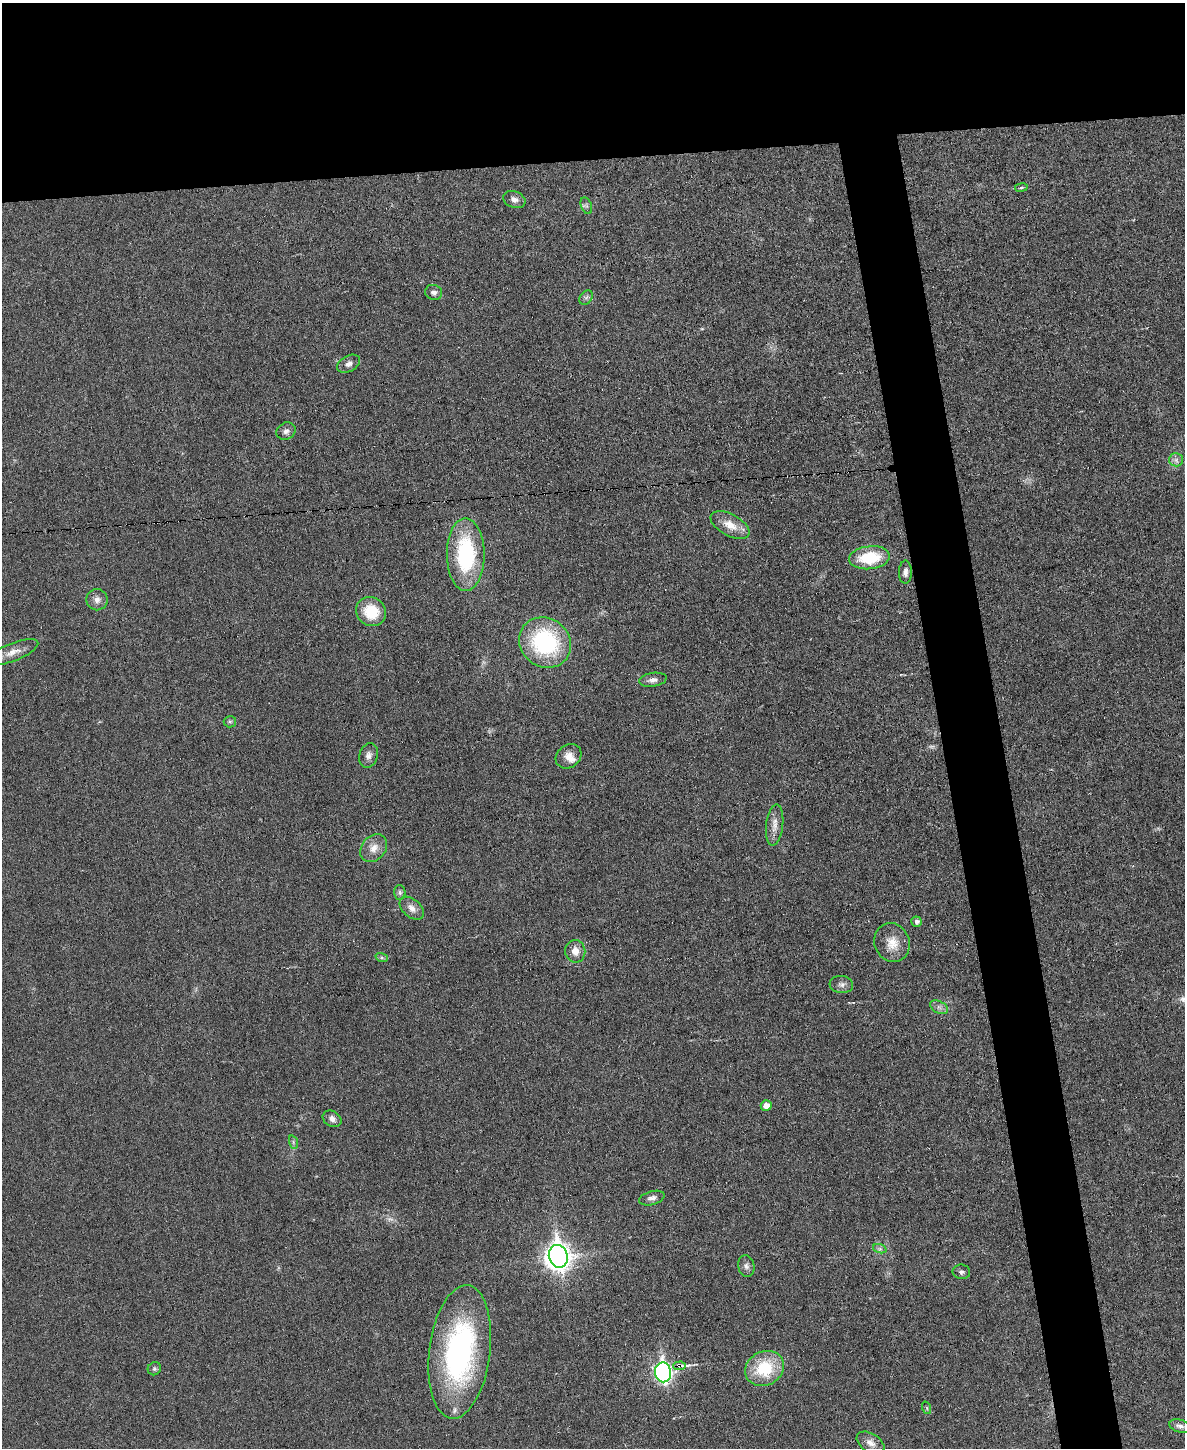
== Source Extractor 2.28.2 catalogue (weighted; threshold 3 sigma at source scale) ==
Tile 2 of 4 x 3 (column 2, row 1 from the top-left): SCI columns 1185-2367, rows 3024-4469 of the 4736 x 4713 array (HDU 1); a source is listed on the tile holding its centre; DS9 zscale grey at full resolution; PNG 1187 x 1450 px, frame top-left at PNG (2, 3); each listed source drawn as its Kron ellipse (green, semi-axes under 4 px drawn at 4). Shown black and unused: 15% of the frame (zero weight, under 3 of 6 exposures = <1% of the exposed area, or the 3 px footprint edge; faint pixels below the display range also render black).
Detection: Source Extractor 2.28.2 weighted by HDU 2 'WHT'; one run over the whole footprint, this tile lists its part. Background 0.0307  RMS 0.004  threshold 0.0163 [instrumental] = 3 sigma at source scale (4.09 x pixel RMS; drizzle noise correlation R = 1.36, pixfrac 0.8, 0.05/0.05 arcsec/px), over >= 5 px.
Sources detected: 51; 3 too faint to see at this stretch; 1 inside a brighter object's white glare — neither listed nor drawn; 1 inside a brighter listed object's ellipse — not listed separately; the other 46 listed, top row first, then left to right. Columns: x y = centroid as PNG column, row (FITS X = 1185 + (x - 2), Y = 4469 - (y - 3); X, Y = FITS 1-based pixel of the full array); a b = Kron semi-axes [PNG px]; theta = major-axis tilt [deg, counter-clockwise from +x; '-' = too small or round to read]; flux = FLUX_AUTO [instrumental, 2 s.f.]
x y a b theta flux
1021 187 6 3 9 0.53
514 200 11 8 -21 1.9
586 206 9 5 -69 0.98
434 292 8 7 - 1.5
586 297 8 6 53 0.96
348 364 12 8 28 1.9
286 431 10 8 30 1.7
1176 460 7 6 - 1.3
730 525 21 11 -27 5.8
466 555 36 19 -89 36
869 558 20 11 6 16
905 572 11 6 90 1.6
97 600 10 10 - 2.3
371 612 15 14 - 12
545 643 27 24 -38 42
13 652 27 9 21 4.4
653 680 14 7 8 1.9
230 722 6 5 - 0.74
368 755 12 9 72 2
568 756 14 11 38 3.2
775 825 20 8 84 3.5
374 848 15 11 50 3.9
400 892 7 5 -89 0.85
412 908 14 8 -42 2.9
917 922 5 5 - 1.3
892 943 20 17 -67 6.5
575 951 11 10 - 3.5
382 958 6 4 -18 0.68
841 984 12 8 -5 1.8
939 1007 9 6 -30 1.4
766 1106 5 5 - 3.5
332 1119 10 7 -29 2
293 1142 7 4 -72 0.75
652 1198 13 6 15 1.8
880 1249 7 4 -18 0.79
558 1256 11 9 -73 300
746 1266 11 8 -76 1.6
961 1272 9 7 -8 1.2
460 1352 67 30 83 79
679 1366 6 3 3 15
764 1368 20 17 28 18
154 1369 7 6 - 0.86
663 1372 10 8 -81 120
927 1408 6 4 -72 0.53
1180 1426 11 6 -17 1.5
870 1443 15 9 -33 2.9
Overlapping masked pixels (flux is a lower limit): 2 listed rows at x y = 679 1366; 663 1372